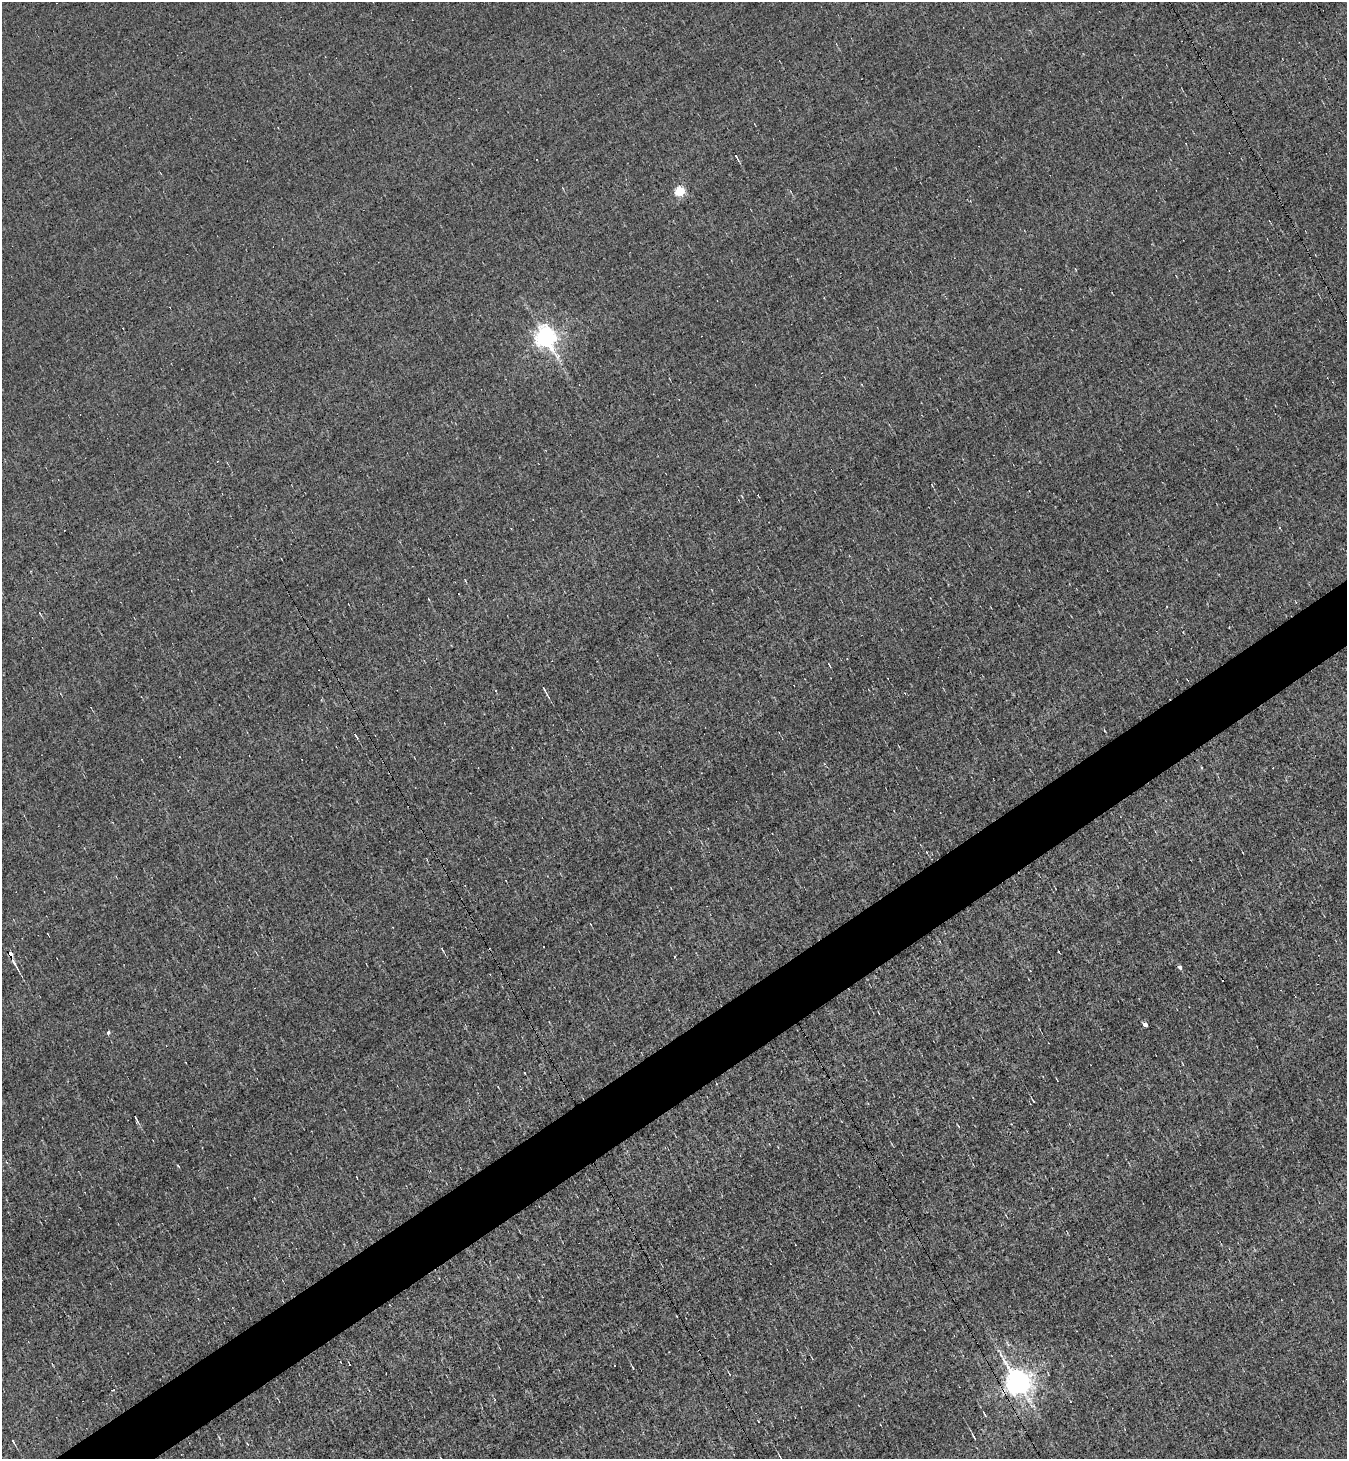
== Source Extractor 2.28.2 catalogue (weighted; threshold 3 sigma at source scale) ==
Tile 7 of 4 x 4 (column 3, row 2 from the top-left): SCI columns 2842-4186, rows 2914-4370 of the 5822 x 5826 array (HDU 1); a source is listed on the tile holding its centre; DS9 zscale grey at full resolution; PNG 1349 x 1461 px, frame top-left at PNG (2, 2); no overlay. Shown black and unused: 4% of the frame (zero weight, under 3 of 5 exposures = <1% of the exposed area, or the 3 px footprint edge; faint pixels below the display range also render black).
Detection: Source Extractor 2.28.2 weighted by HDU 2 'WHT'; one run over the whole footprint, this tile lists its part. Background 0.00525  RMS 0.045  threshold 0.201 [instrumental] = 3 sigma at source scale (4.5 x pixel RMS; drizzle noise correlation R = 1.50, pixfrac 1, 0.05/0.05 arcsec/px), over >= 5 px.
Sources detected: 42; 15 cosmic-ray / hot-pixel residue — not listed; the other 27 listed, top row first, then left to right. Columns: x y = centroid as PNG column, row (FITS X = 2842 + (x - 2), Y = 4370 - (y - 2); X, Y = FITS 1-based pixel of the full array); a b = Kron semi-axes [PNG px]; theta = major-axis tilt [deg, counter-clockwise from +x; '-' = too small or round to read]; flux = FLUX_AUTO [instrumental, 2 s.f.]
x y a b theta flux
680 191 5 5 - 330
1075 269 4 2 - 2.9
546 336 8 7 - 3200
1280 528 4 3 - 6.2
544 689 9 3 -65 8.2
824 764 4 4 - 6.4
442 949 5 3 - 5
10 954 4 4 - 44
674 956 3 3 - 17
14 963 21 4 -61 24
1180 967 4 4 - 15
1295 996 3 2 - 5.3
1145 1024 4 4 - 30
108 1032 4 4 - 11
1033 1101 5 2 - 3.7
136 1119 13 3 -65 9.4
958 1126 6 2 -50 3.6
178 1166 6 2 -45 3.3
632 1367 4 3 - 3.8
729 1374 4 3 - 3.3
1018 1382 9 7 -52 5400
113 1390 4 2 - 5.3
495 1400 4 2 - 3.3
985 1415 7 3 -56 5.3
974 1437 8 2 -57 7.1
13 1441 6 3 -61 6.2
780 1457 5 2 - 4.5
Overlapping masked pixels (flux is a lower limit): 2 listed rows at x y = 10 954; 1018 1382
Isophote crosses this tile's border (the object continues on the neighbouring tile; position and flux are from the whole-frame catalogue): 1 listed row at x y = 780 1457
Unlisted compact peaks at least as high as the median listed source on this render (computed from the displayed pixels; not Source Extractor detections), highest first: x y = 736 156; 1105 731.